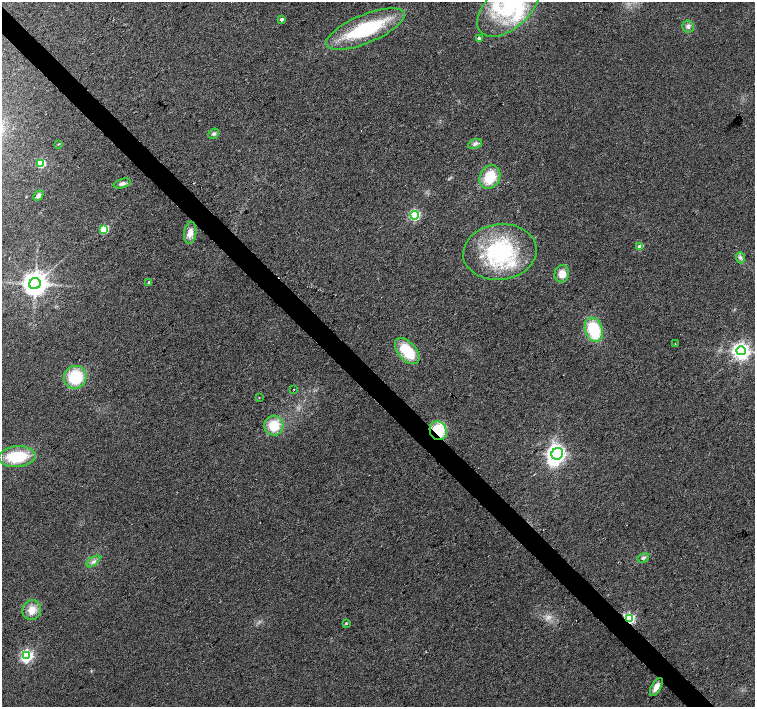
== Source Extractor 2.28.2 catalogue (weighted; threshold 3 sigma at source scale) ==
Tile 11 of 4 x 4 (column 3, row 3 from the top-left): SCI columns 3016-4520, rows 1628-3036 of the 6026 x 6007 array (HDU 1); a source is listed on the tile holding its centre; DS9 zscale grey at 2 x 2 block average (1 PNG px = mean of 2 x 2 image px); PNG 757 x 709 px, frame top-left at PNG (2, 2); each listed source drawn as its Kron ellipse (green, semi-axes under 4 px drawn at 4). Shown black and unused: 4% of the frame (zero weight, under 2 of 3 exposures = <1% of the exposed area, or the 3 px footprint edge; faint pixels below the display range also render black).
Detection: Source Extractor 2.28.2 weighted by HDU 2 'WHT'; one run over the whole footprint, this tile lists its part. Background 0.0157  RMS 0.0077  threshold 0.0345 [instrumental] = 3 sigma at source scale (4.5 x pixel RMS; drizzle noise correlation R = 1.50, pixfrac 1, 0.0396/0.0396 arcsec/px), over >= 5 px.
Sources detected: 46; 3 cosmic-ray / hot-pixel residue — neither listed nor drawn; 4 inside a brighter listed object's ellipse — not listed separately; the other 39 listed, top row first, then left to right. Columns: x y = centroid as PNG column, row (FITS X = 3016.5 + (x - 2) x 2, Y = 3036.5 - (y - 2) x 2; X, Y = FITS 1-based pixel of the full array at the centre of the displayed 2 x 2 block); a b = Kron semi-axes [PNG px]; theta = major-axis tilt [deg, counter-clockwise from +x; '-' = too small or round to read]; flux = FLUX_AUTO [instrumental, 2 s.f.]
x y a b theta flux
509 7 38 21 43 160
282 19 3 2 - 5.5
688 26 6 6 - 6
365 29 42 14 22 150
479 38 3 2 - 4.6
214 134 6 4 40 4.1
58 144 3 2 - 1.3
475 144 7 4 22 5.6
41 163 3 3 - 120
490 177 12 10 61 53
122 184 9 4 16 5.8
38 196 5 4 - 6.4
415 215 4 3 - 210
104 229 3 3 - 98
190 233 11 6 82 15
640 247 3 3 - 23
500 252 37 28 7 190
740 258 5 4 - 4.6
562 274 9 7 78 20
149 282 3 2 - 2.8
35 284 5 5 - 2000
594 330 12 8 -72 92
675 344 2 2 - 0.83
407 351 15 9 -49 66
741 351 4 4 - 900
75 377 12 11 - 75
294 389 2 2 - 4.6
259 398 3 2 - 0.84
274 426 10 9 - 45
438 431 10 8 -64 74
557 454 6 5 - 810
17 457 18 10 5 82
643 558 6 4 21 3.9
93 561 8 4 37 5.7
32 610 10 9 - 20
629 619 3 3 - 250
346 623 3 3 - 1.9
26 656 4 4 - 330
656 687 10 5 61 12
Overlapping masked pixels (flux is a lower limit): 2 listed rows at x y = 438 431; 629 619
Isophote crosses this tile's border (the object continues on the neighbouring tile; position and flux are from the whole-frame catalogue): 1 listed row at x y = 509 7